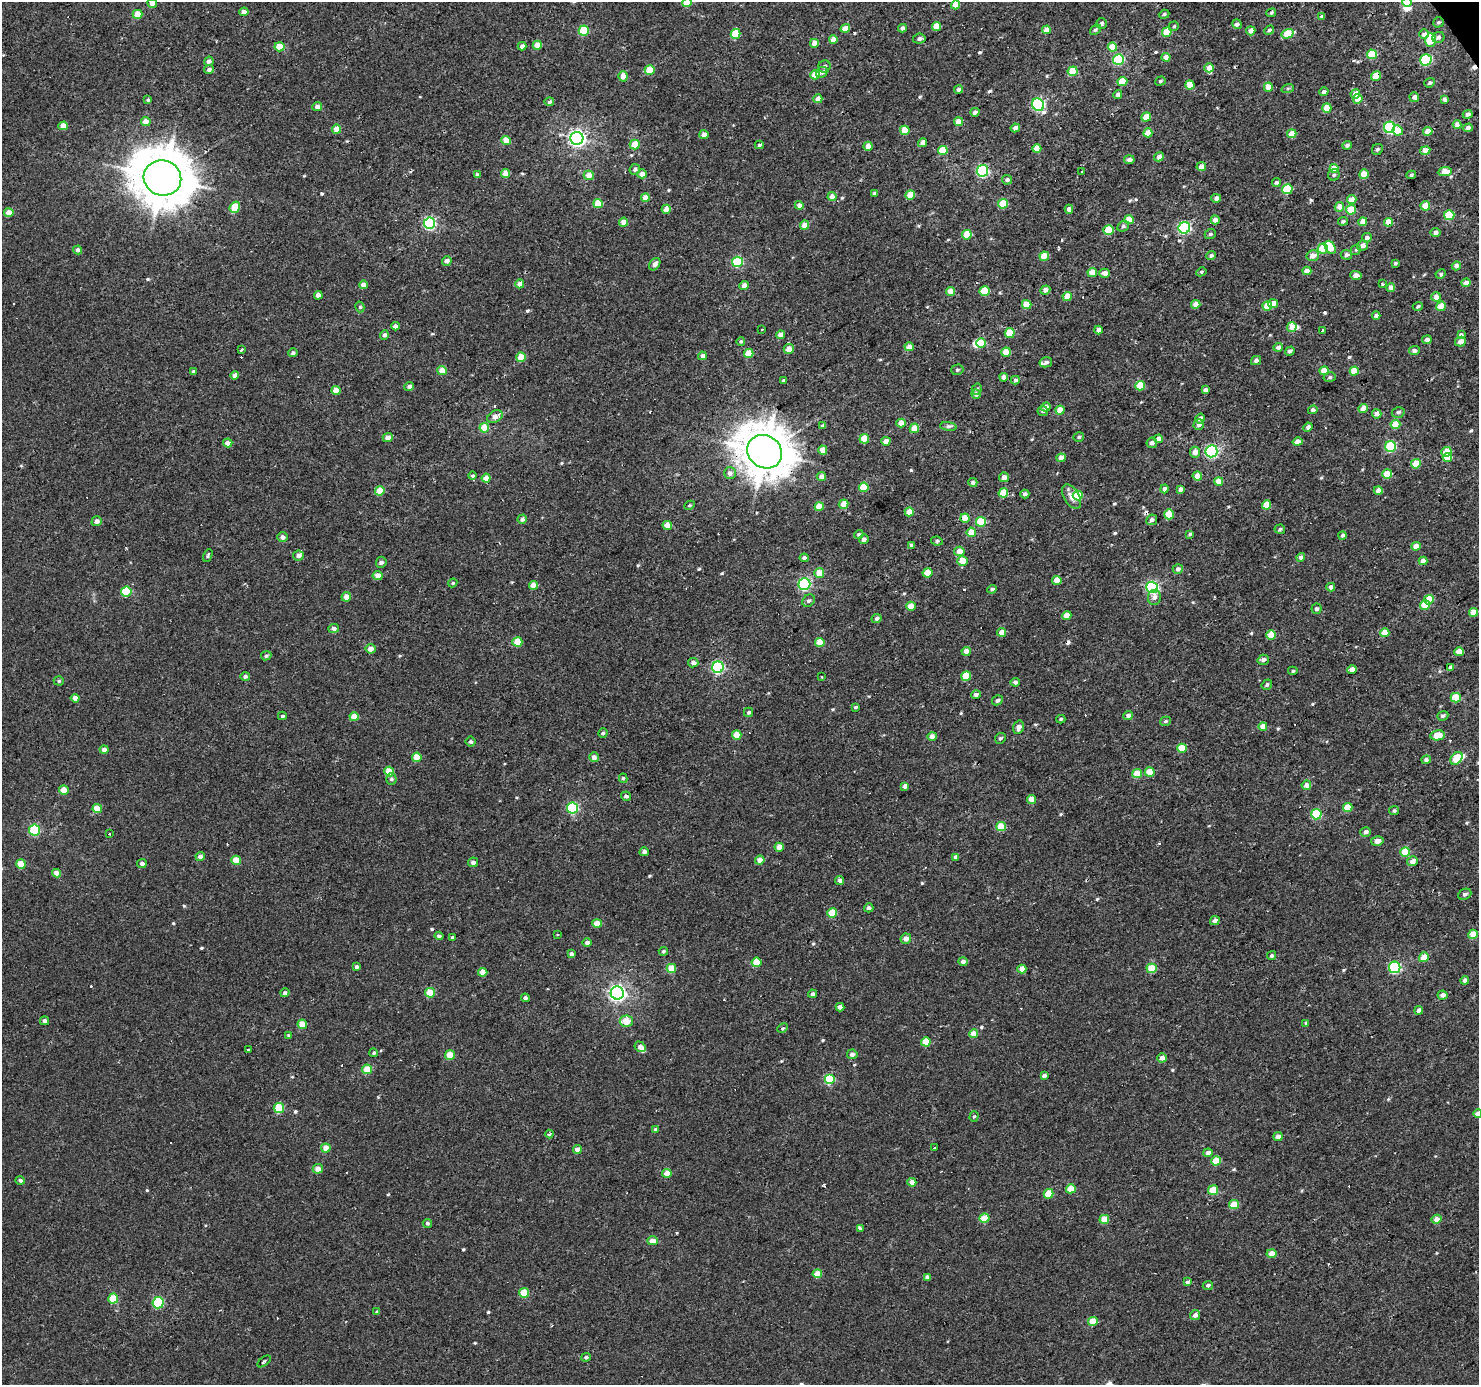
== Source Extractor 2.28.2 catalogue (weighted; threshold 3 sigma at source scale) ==
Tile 10 of 4 x 4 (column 2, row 3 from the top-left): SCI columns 1478-2954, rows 1564-2946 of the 5909 x 5828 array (HDU 1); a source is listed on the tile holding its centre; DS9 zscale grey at full resolution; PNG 1481 x 1387 px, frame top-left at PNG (2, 2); each listed source drawn as its Kron ellipse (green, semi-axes under 4 px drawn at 4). Shown black and unused: <1% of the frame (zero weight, under 2 of 3 exposures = <1% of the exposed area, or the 3 px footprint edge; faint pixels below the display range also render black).
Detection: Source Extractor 2.28.2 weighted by HDU 2 'WHT'; one run over the whole footprint, this tile lists its part. Background 0.00319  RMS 0.003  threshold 0.0134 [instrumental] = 3 sigma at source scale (4.5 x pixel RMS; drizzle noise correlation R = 1.50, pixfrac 1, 0.0396/0.0396 arcsec/px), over >= 5 px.
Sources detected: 600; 2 inside a brighter object's white glare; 18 cosmic-ray / hot-pixel residue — neither listed nor drawn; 5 inside a brighter listed object's ellipse — not listed separately; of the other 575, all 500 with FLUX_AUTO >= 0.455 (the completeness limit of this list) listed and drawn (75 fainter detections not listed), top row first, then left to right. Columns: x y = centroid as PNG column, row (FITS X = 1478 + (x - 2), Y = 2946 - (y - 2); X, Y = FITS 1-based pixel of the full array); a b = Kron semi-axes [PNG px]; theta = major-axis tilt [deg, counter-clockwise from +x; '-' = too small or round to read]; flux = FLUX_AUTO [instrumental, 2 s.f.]
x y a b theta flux
687 2 5 4 - 5.9
1407 2 5 4 - 6.1
152 3 5 4 - 1.9
956 5 4 4 - 4.9
244 12 4 4 - 1.4
1271 13 5 4 - 0.49
138 14 5 4 - 5.5
1164 14 5 4 - 0.58
1321 16 4 4 - 0.76
1438 22 5 5 - 0.58
1101 23 5 5 - 0.75
1237 24 5 4 - 1.1
937 26 4 4 - 5.8
1174 26 5 4 - 0.49
845 28 5 4 - 2.9
902 28 4 4 - 1.2
1046 30 4 4 - 3.8
1095 30 6 4 39 0.56
1269 30 5 4 - 0.66
584 31 5 5 - 13
1251 31 5 4 - 1.7
1167 32 5 5 - 7.8
736 34 5 5 - 9.3
1288 34 6 4 16 9.2
1424 34 5 4 - 1.8
1438 37 6 5 - 0.95
919 39 6 5 - 1.1
833 40 4 4 - 2.5
1431 40 7 5 -86 10
814 43 4 4 - 2.8
537 45 4 4 - 5
522 46 4 4 - 1.3
280 47 5 4 - 6.2
1112 47 4 4 - 5.4
1372 54 5 5 - 10
1166 57 4 4 - 2.4
1118 59 5 5 - 24
1426 60 6 5 - 26
209 61 5 4 - 1.1
824 66 6 6 - 0.83
1209 68 5 4 - 3.4
209 70 5 4 - 1.1
650 70 5 4 - 7.2
1073 71 5 5 - 11
822 72 6 5 - 1
815 75 5 4 - 5.1
623 76 5 4 - 2.4
1376 76 5 4 - 6.3
1160 81 5 4 - 0.49
1122 82 5 4 - 7.4
1430 83 5 4 - 0.71
1190 85 4 4 - 5.8
1268 87 4 4 - 3.4
1288 88 6 4 19 0.46
959 90 4 4 - 1.1
1324 92 4 4 - 1.1
1355 94 5 4 - 2.8
1118 95 4 4 - 1.4
1414 97 5 4 - 1.8
818 99 4 4 - 2.2
1358 99 5 4 - 4.7
1445 99 4 3 - 1.3
148 100 4 3 - 0.56
549 102 4 4 - 0.99
1038 105 6 6 - 41
317 107 5 4 - 1.7
1327 108 4 4 - 7.2
975 112 4 4 - 1.3
1468 114 5 4 - 1
1146 117 5 4 - 5.2
146 122 5 4 - 3.2
958 122 4 4 - 3.7
1457 125 4 4 - 2.3
63 126 5 4 - 3.2
1389 127 5 5 - 32
1015 128 4 4 - 1.4
1468 128 4 4 - 1.7
336 129 4 4 - 3.9
905 130 4 4 - 6
1398 130 5 5 - 5.2
1428 131 4 4 - 4.6
1148 133 4 4 - 4.6
1292 134 4 4 - 4.1
704 135 5 4 - 1.8
577 138 6 6 - 110
506 141 4 4 - 5.8
923 143 4 4 - 1.7
635 145 5 4 - 5.5
759 145 4 4 - 0.57
1347 145 5 4 - 0.75
868 146 4 4 - 3.5
1037 149 4 4 - 3.8
1377 149 6 5 - 0.69
943 150 5 4 - 6.2
1425 151 5 4 - 2.5
1159 157 5 4 - 2
1129 160 5 4 - 1.3
1201 167 5 4 - 2.3
1334 168 4 4 - 4.6
635 169 5 5 - 1.1
982 171 6 5 - 44
1082 172 3 3 - 1.4
1445 172 7 4 7 4.3
505 173 4 4 - 3.4
642 174 4 4 - 2.6
1364 174 5 4 - 5.5
477 175 4 4 - 0.96
589 175 5 4 - 3.6
1334 175 6 5 - 0.62
1411 175 5 3 - 0.52
162 178 19 17 -20 1400
1007 180 5 4 - 0.99
1276 182 4 4 - 0.72
1287 189 5 5 - 15
874 193 4 3 - 0.59
910 195 5 5 - 4.9
832 197 4 4 - 3
645 198 4 4 - 3.5
1216 198 5 4 - 1.3
1352 200 4 4 - 3.8
598 204 5 4 - 7.5
1003 204 5 5 - 8.9
799 205 4 4 - 1.8
1425 206 5 5 - 4.3
235 207 6 5 - 8.3
1339 207 5 5 - 3.4
666 209 4 4 - 2.5
1069 209 4 4 - 1.6
1351 210 5 4 - 7.4
9 213 4 4 - 3.2
1449 215 5 5 - 14
1129 220 4 4 - 5
1215 220 4 4 - 2.3
1343 221 5 4 - 0.67
624 222 4 4 - 3
1363 222 4 4 - 2.8
1388 222 4 4 - 4.1
429 223 6 5 - 47
804 225 5 4 - 3.4
1123 226 6 5 - 0.9
1184 228 6 6 - 42
1109 230 5 5 - 9.6
1435 233 5 4 - 1.2
1210 234 5 5 - 0.59
967 235 5 5 - 7.8
1367 238 5 5 - 1.6
1363 246 6 5 - 1.7
1330 247 7 5 -60 6.1
1323 249 5 5 - 9.4
78 250 4 4 - 1
1356 250 5 4 - 0.51
1211 255 5 4 - 1
1313 255 6 5 - 2.6
1346 255 5 5 - 1.2
1044 256 5 4 - 6.5
447 261 5 4 - 1.5
737 262 5 5 - 24
1395 263 4 3 - 0.51
655 264 7 5 51 1.6
1456 266 5 4 - 1.3
1307 271 4 4 - 3.1
1092 272 4 4 - 4.5
1201 272 5 4 - 0.49
1105 273 5 4 - 1.9
1441 274 5 4 - 0.5
1356 276 5 4 - 3.3
1466 283 4 4 - 1.9
520 284 4 4 - 2.8
1382 284 3 2 - 0.52
363 285 4 4 - 2.8
744 286 5 4 - 2.3
1391 287 4 4 - 2
1045 290 5 4 - 1.6
950 291 4 4 - 3.8
985 291 5 5 - 9.7
318 295 4 4 - 2.3
1067 296 4 4 - 4.4
1436 297 5 4 - 2.6
1027 304 4 4 - 6.3
1196 304 4 4 - 2.8
1273 304 5 4 - 3.4
1267 306 5 5 - 5.9
1418 306 5 4 - 0.55
1441 306 5 4 - 5
360 307 5 4 - 0.48
1376 316 4 3 - 0.93
395 326 4 4 - 1.3
1292 327 5 4 - 2.6
762 329 3 2 - 0.46
1098 330 4 4 - 1.5
1322 331 3 3 - 1
1010 333 5 5 - 9
384 335 4 4 - 0.99
780 335 4 4 - 2.9
1461 335 4 4 - 0.95
1427 340 5 4 - 1.4
741 341 4 4 - 0.54
1460 342 5 4 - 2.1
981 343 5 4 - 7.6
909 347 4 4 - 2.6
1278 347 5 4 - 1.1
241 349 3 3 - 1.4
789 349 5 5 - 3.3
1290 351 5 4 - 0.94
1414 351 5 4 - 1.1
1006 352 5 4 - 5.2
293 353 4 4 - 0.72
749 353 5 4 - 5.6
702 356 4 4 - 1.3
521 357 5 4 - 6.1
1256 360 5 4 - 0.84
1046 362 6 5 - 0.99
957 370 6 5 - 0.51
193 371 4 4 - 0.56
442 371 5 4 - 4.1
1324 371 4 4 - 5
1354 371 5 4 - 5.2
235 376 4 4 - 2
1004 377 4 4 - 1.9
1330 377 6 5 - 0.6
783 380 3 3 - 0.54
1015 380 4 4 - 0.97
409 386 5 4 - 1.2
1140 386 5 4 - 7.2
977 389 6 5 - 0.71
336 390 4 4 - 4.3
1205 390 4 4 - 1.1
976 394 4 4 - 1.3
1046 407 5 4 - 1.9
1363 409 4 4 - 3.4
1060 410 4 4 - 4.4
1313 410 5 4 - 1
1043 411 5 5 - 0.51
1398 412 6 5 - 0.83
1377 414 5 4 - 1.6
495 417 8 5 29 2.4
1200 419 5 4 - 1.6
901 423 4 4 - 3.4
1199 424 5 5 - 1.3
1395 425 5 4 - 7.4
823 426 3 3 - 0.63
948 427 8 4 -8 0.79
1308 427 5 4 - 1.2
484 428 5 5 - 7.4
914 428 5 4 - 5.2
388 437 5 4 - 2.1
1079 437 5 4 - 0.54
864 439 5 4 - 7.7
1159 439 4 4 - 2.4
886 441 4 4 - 2.8
1298 442 5 4 - 2.4
228 443 5 4 - 2
1152 443 5 5 - 1.1
1390 446 5 5 - 21
823 450 4 4 - 3.1
1211 451 6 6 - 46
765 452 18 16 -38 1000
1195 452 5 5 - 2
1446 452 5 4 - 4.3
1447 457 4 4 - 7.9
1061 458 4 4 - 2.8
1416 464 5 4 - 6.6
730 473 6 6 - 1.4
1387 474 5 4 - 6.6
472 476 4 4 - 0.58
821 476 5 4 - 1.7
1197 476 4 4 - 3.9
1004 477 5 4 - 2.3
486 478 4 4 - 3.5
973 482 4 4 - 1.3
1219 482 4 4 - 4.2
864 487 5 5 - 7.8
1165 489 4 4 - 1.2
1181 489 4 4 - 1.6
1378 490 4 4 - 2
380 491 5 4 - 5.4
1003 493 5 4 - 5.8
1025 494 4 4 - 0.9
1078 495 5 5 - 7
1071 497 13 7 -58 2.5
844 504 5 4 - 3.3
690 505 5 4 - 0.45
1266 505 4 4 - 5.9
819 507 4 4 - 5.4
909 512 4 4 - 4.1
1169 514 5 5 - 7.1
965 518 4 4 - 5.5
522 519 5 4 - 1.2
1152 520 5 5 - 1.1
97 521 5 5 - 1.5
981 522 5 5 - 11
667 525 5 4 - 4
1280 529 5 4 - 0.58
971 532 5 4 - 4.2
859 534 5 4 - 0.48
1190 534 4 3 - 0.5
1343 535 4 4 - 0.97
282 537 5 5 - 1.5
864 539 5 4 - 1.1
937 541 6 4 -7 0.68
912 545 4 4 - 1.1
1416 546 5 4 - 2.7
959 551 5 4 - 4.1
208 555 7 4 67 0.55
298 556 5 5 - 1.6
804 558 4 4 - 1.2
1301 558 4 4 - 1.5
962 561 5 5 - 4.4
1423 561 4 4 - 2.6
381 562 5 5 - 0.93
1178 569 5 5 - 1
819 573 5 5 - 4.4
927 573 5 4 - 5.6
378 575 5 4 - 2.5
1057 580 4 4 - 4.7
453 583 4 3 - 0.55
804 584 6 6 - 43
533 585 4 4 - 3.7
1152 587 6 6 - 41
1331 587 4 4 - 1.5
992 589 5 4 - 0.69
126 592 5 5 - 15
346 597 5 4 - 2.6
1154 597 7 6 - 1.6
1429 600 5 4 - 6.6
808 601 7 5 41 0.76
1425 605 5 4 - 6.3
911 606 4 4 - 4.2
1316 609 5 5 - 0.82
1473 612 4 4 - 4.3
1067 616 4 4 - 4.1
877 618 5 4 - 0.89
334 629 5 4 - 1.3
1002 632 4 4 - 3.1
1385 633 5 4 - 5.8
1271 635 5 4 - 6.8
517 642 5 4 - 5.9
820 642 4 4 - 4.9
370 649 5 4 - 2.2
966 651 4 4 - 2.5
1459 652 5 4 - 4.4
266 656 5 4 - 0.61
1263 660 6 5 - 1.1
693 663 5 4 - 1.5
718 667 6 5 - 41
1450 667 4 3 - 0.93
1352 670 4 4 - 3.2
1293 671 5 4 - 0.47
245 676 5 4 - 0.9
966 676 5 4 - 10
822 677 3 2 - 0.7
59 681 5 4 - 0.52
1015 682 5 4 - 1.1
1267 685 5 4 - 0.63
976 694 5 4 - 0.98
75 698 4 4 - 1.7
1456 698 5 5 - 11
997 700 5 4 - 0.83
855 707 3 3 - 0.55
749 712 5 4 - 0.58
1128 715 5 4 - 1.5
282 716 4 3 - 0.59
1443 716 5 4 - 0.88
354 717 4 4 - 4.7
1061 719 4 3 - 0.46
1166 721 6 4 16 0.51
1263 726 4 4 - 3.3
1018 727 7 5 72 1.7
603 733 5 4 - 0.67
737 735 5 4 - 6.3
1438 735 7 5 9 5.7
932 736 5 4 - 2.3
1000 738 6 5 - 0.64
471 741 5 5 - 0.72
1182 748 5 4 - 7.9
104 749 4 4 - 1.5
417 757 4 4 - 5.3
594 757 5 4 - 1.8
1456 758 7 5 52 7.5
1426 760 5 4 - 1.1
389 772 5 4 - 7.1
1150 772 5 4 - 4.6
1137 774 5 4 - 6.5
623 778 5 4 - 0.54
391 779 5 5 - 0.71
1306 785 5 4 - 2.3
905 786 4 4 - 1.5
64 790 5 4 - 5.6
626 796 5 4 - 1
1031 799 4 4 - 3.5
97 808 5 4 - 5.5
572 808 5 5 - 27
1348 808 5 4 - 6.5
1394 811 5 4 - 0.66
1316 814 5 5 - 17
1001 826 5 4 - 7.6
35 830 5 5 - 20
1365 832 5 4 - 1.3
110 834 3 3 - 1
1377 841 6 5 - 2.1
779 847 4 4 - 3.2
644 852 4 4 - 1.1
1405 852 5 4 - 8.4
200 857 4 4 - 1.4
955 857 4 4 - 1.2
236 860 5 4 - 5
760 860 4 4 - 3.3
1412 861 5 5 - 2.1
473 862 5 4 - 1.2
21 864 5 4 - 6.6
142 864 5 4 - 1.1
57 873 4 4 - 2.4
840 881 4 4 - 1.2
1465 894 7 5 24 0.82
869 908 4 4 - 1
832 913 5 4 - 6.7
1215 921 5 4 - 1.5
597 923 5 4 - 4.2
558 934 3 3 - 0.48
1473 934 5 4 - 7.7
439 936 4 4 - 1.1
453 938 3 3 - 25
906 939 5 5 - 2.1
587 943 5 4 - 1.1
663 951 4 4 - 0.61
571 954 4 4 - 0.9
1272 956 5 4 - 0.73
1424 957 5 4 - 4.6
756 962 5 4 - 5.6
963 962 4 4 - 1.4
357 967 4 3 - 1.4
1395 967 6 5 - 35
671 968 4 4 - 6.5
1152 968 5 5 - 8
1022 969 4 4 - 3.4
483 972 4 4 - 3
1465 980 4 4 - 1.2
285 993 4 4 - 0.77
430 993 5 4 - 7.1
617 993 6 6 - 110
812 994 4 3 - 0.92
1442 995 5 4 - 1.7
525 998 4 4 - 0.8
840 1007 4 4 - 1.5
1419 1010 4 4 - 1.7
44 1021 4 4 - 1.1
626 1021 6 5 - 4.4
1306 1023 4 3 - 0.47
302 1024 5 4 - 5.6
783 1028 5 4 - 0.54
974 1034 4 4 - 3.8
289 1035 4 4 - 0.49
926 1042 5 4 - 5.9
640 1047 6 5 - 1.6
248 1050 3 3 - 2.1
374 1053 4 4 - 0.59
852 1054 5 5 - 1.4
450 1055 5 5 - 7
1162 1058 5 4 - 1.6
367 1069 5 4 - 5.5
1044 1076 4 3 - 0.82
829 1079 5 5 - 15
279 1108 5 5 - 13
1478 1114 4 4 - 2.1
974 1116 5 4 - 0.53
655 1130 4 4 - 0.97
549 1134 4 2 - 0.56
1278 1137 4 4 - 2
326 1148 4 4 - 3.6
934 1148 3 3 - 0.58
577 1150 4 4 - 2.1
1208 1153 4 4 - 1.8
1216 1161 5 4 - 7.4
318 1169 5 5 - 2.4
667 1173 5 4 - 3.9
20 1181 5 4 - 0.83
912 1182 4 4 - 2.9
1071 1189 5 4 - 6.2
1213 1190 5 5 - 7.4
1048 1194 5 4 - 6.7
1234 1205 5 4 - 6.2
984 1218 5 4 - 8.1
1104 1219 5 4 - 5.1
1436 1219 5 4 - 2.6
427 1223 5 4 - 0.75
860 1228 3 3 - 1.8
652 1241 5 4 - 2.9
1271 1254 5 4 - 3.7
817 1274 5 4 - 5.6
927 1277 4 4 - 1.2
1187 1282 3 3 - 1
1208 1285 5 4 - 0.7
524 1293 5 4 - 7.6
113 1299 5 5 - 7.4
158 1303 5 5 - 23
377 1312 4 3 - 0.54
1195 1315 5 5 - 1.6
1093 1321 5 4 - 6.6
586 1357 5 4 - 0.63
264 1361 8 3 38 0.68
Overlapping masked pixels (flux is a lower limit): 5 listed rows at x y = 1376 76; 577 138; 1388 222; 765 452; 671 968
Isophote crosses this tile's border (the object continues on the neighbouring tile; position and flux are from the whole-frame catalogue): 4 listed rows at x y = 687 2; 1407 2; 152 3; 1478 1114